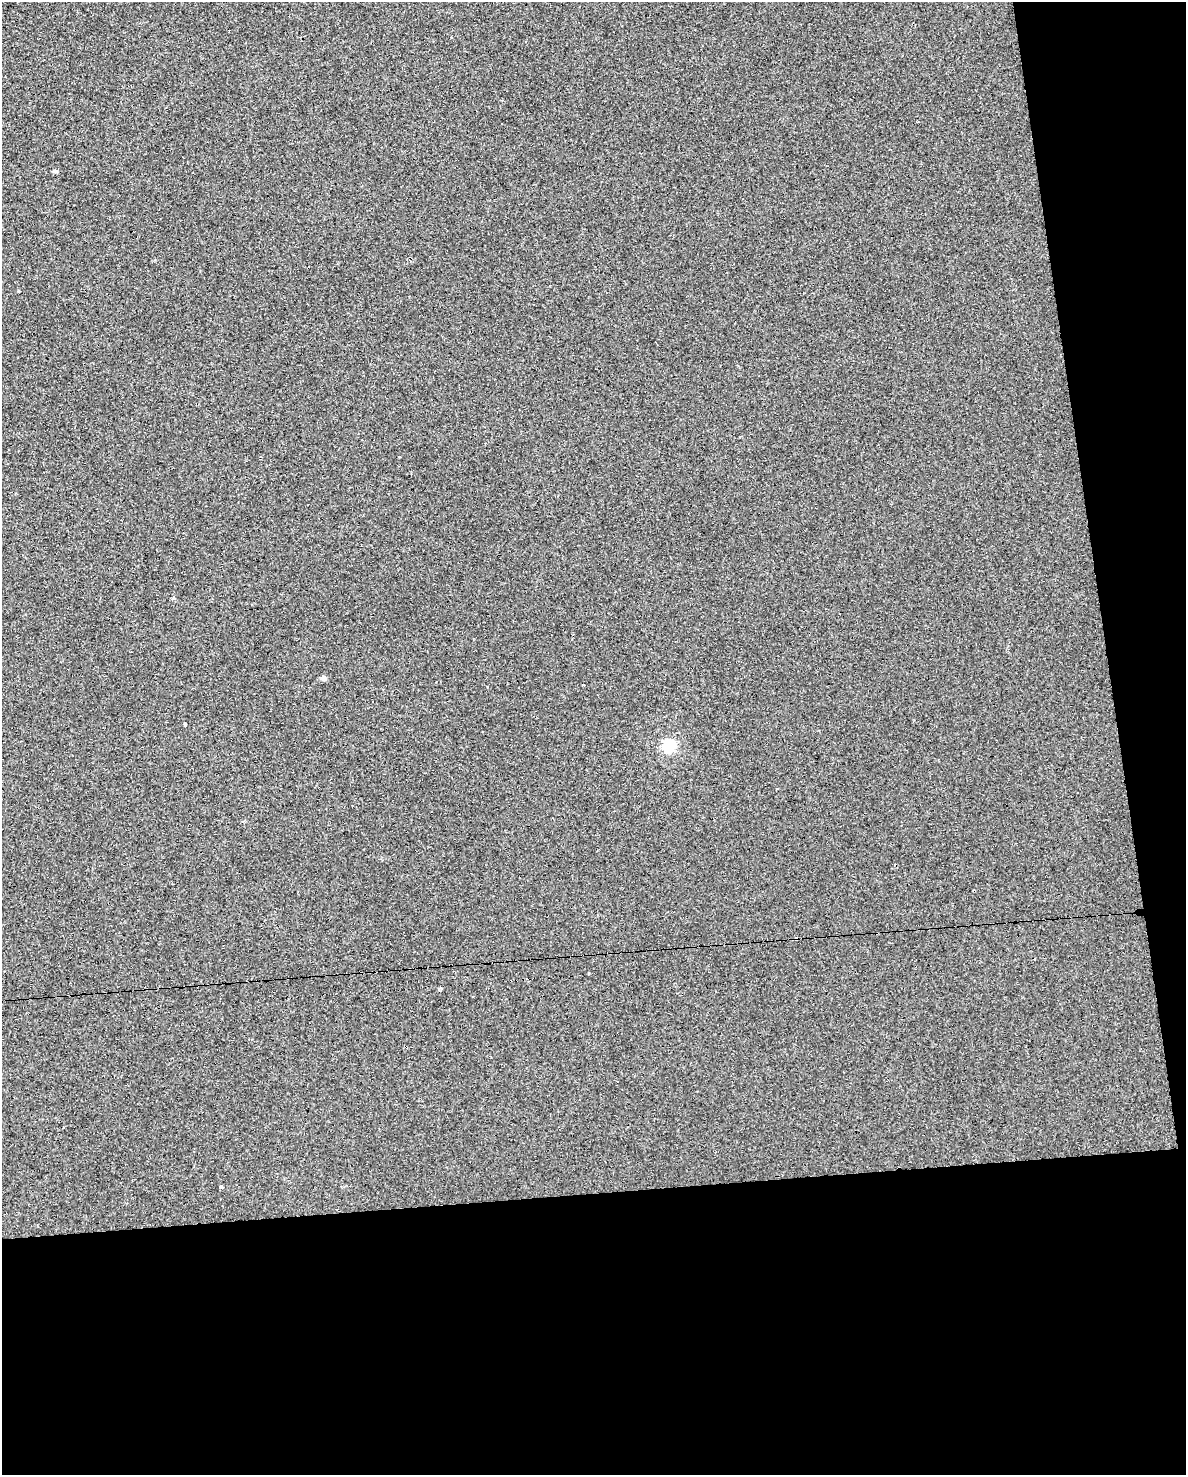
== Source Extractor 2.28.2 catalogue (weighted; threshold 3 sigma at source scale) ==
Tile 12 of 4 x 3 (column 4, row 3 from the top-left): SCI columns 3551-4734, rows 98-1570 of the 4772 x 4534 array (HDU 1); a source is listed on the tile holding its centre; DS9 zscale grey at full resolution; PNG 1188 x 1477 px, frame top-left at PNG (2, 2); no overlay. Shown black and unused: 25% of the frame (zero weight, under 2 of 3 exposures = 3% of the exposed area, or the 3 px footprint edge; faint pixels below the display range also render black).
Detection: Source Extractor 2.28.2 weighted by HDU 2 'WHT'; one run over the whole footprint, this tile lists its part. Background 0.00241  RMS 0.012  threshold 0.054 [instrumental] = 3 sigma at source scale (4.5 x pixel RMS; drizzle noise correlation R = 1.50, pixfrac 1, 0.0396/0.0396 arcsec/px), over >= 5 px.
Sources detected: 16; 6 cosmic-ray / hot-pixel residue — not listed; the other 10 listed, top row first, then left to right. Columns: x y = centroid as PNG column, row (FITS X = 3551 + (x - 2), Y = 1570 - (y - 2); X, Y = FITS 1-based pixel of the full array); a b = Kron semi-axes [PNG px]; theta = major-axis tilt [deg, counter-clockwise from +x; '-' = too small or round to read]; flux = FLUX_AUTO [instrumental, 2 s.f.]
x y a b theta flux
55 171 5 4 - 2.8
18 291 3 2 - 1.5
399 457 3 2 - 2.3
173 598 4 4 - 3.2
323 678 5 4 - 6.1
185 724 3 3 - 6.4
669 746 6 5 - 140
440 988 4 3 - 5.6
473 996 2 2 - 0.83
222 1187 4 4 - 1.5